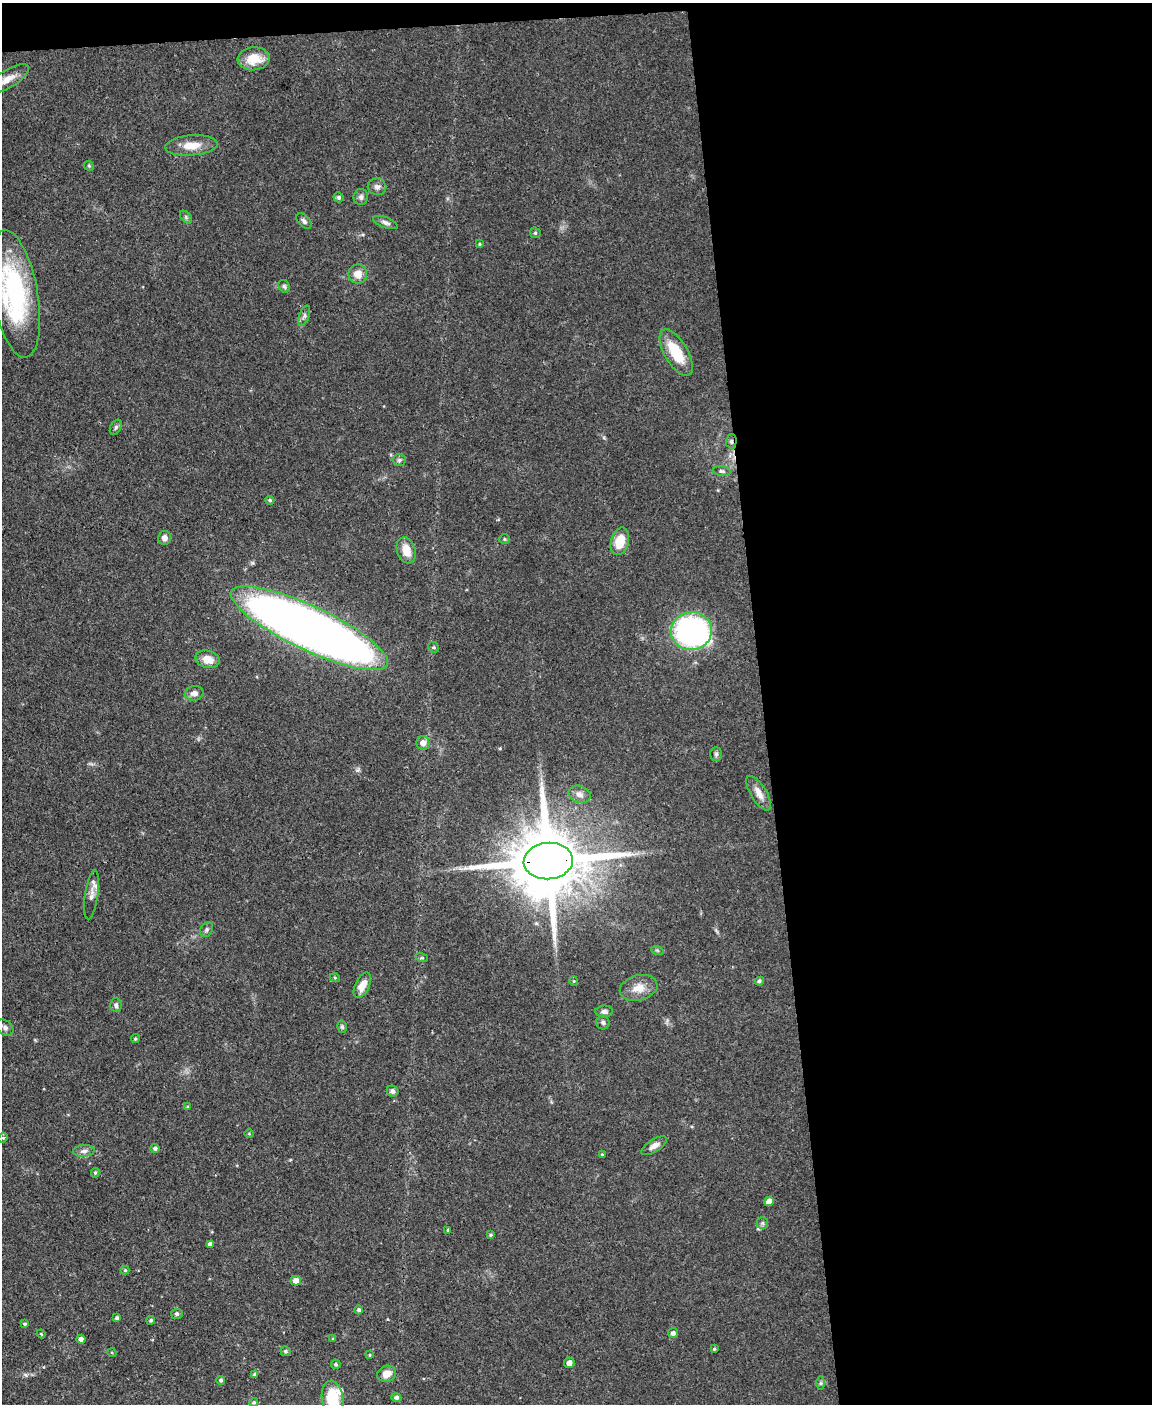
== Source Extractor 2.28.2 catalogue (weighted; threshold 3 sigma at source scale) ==
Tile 4 of 4 x 3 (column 4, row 1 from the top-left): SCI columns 3449-4598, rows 3042-4443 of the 4599 x 4572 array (HDU 1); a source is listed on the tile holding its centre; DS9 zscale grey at full resolution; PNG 1154 x 1406 px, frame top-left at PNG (2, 3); each listed source drawn as its Kron ellipse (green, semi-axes under 4 px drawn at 4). Shown black and unused: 35% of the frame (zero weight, under 3 of 4 exposures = <1% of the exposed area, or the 3 px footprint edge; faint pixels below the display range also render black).
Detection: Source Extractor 2.28.2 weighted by HDU 2 'WHT'; one run over the whole footprint, this tile lists its part. Background 0.142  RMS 0.0052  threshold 0.0234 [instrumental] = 3 sigma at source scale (4.5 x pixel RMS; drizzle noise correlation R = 1.50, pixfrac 1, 0.05/0.05 arcsec/px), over >= 5 px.
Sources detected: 94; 2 inside a brighter object's white glare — neither listed nor drawn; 3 inside a brighter listed object's ellipse — not listed separately; the other 89 listed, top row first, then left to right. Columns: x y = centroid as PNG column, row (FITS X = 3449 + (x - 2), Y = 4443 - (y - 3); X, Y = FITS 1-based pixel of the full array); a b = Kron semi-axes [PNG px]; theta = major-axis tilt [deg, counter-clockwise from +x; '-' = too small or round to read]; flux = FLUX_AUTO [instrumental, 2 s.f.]
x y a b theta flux
254 59 16 11 5 10
7 79 24 9 31 6.1
191 145 26 10 4 8.3
89 166 5 4 - 0.66
377 187 9 8 - 2.3
339 197 5 5 - 1
361 197 8 7 - 1.7
186 217 7 4 -47 1.1
304 221 9 5 -46 1.5
385 223 13 5 -20 1.9
535 233 6 5 - 0.74
479 244 4 3 - 0.64
358 274 9 9 - 6
284 286 7 5 -57 1.1
15 294 65 22 -80 66
304 316 11 5 70 1.5
676 353 26 11 -60 17
116 427 8 5 61 1.1
731 441 7 5 88 1.1
399 460 7 5 2 1.1
722 471 9 5 -6 1.1
270 500 4 4 - 0.87
165 538 7 6 - 2.8
504 539 5 4 - 0.68
620 541 14 9 74 11
406 550 13 9 -71 7.6
309 628 86 22 -25 710
691 631 20 19 - 110
434 647 6 5 - 0.86
207 659 12 8 -14 6.4
194 693 9 7 11 2.6
423 743 7 6 - 3.5
716 754 7 5 89 1.1
759 793 20 8 -59 4.9
579 794 11 8 -20 2.8
548 861 24 18 5 6100
92 895 25 6 82 3.5
207 930 8 6 56 1.2
657 950 6 4 -19 0.74
422 958 6 4 -17 0.68
335 978 5 3 - 0.51
574 981 4 4 - 0.54
759 981 4 4 - 1.1
362 985 13 7 64 5.8
639 988 19 12 15 6.9
116 1005 7 5 -87 1.3
604 1011 9 6 2 1.8
603 1022 7 6 - 1.3
342 1027 6 4 -74 0.92
5 1028 9 6 -42 1.9
135 1039 4 4 - 0.84
393 1091 6 5 - 1.7
188 1107 3 3 - 0.61
249 1134 5 3 - 0.5
3 1138 5 4 - 0.62
654 1146 14 6 32 3.1
155 1148 5 4 - 1.5
84 1151 11 6 5 2.3
602 1154 4 3 - 0.46
95 1173 5 4 - 0.71
769 1201 5 4 - 5.4
762 1223 6 5 - 1
448 1230 4 3 - 0.58
490 1235 4 4 - 0.76
210 1244 4 4 - 1.8
125 1270 4 4 - 0.68
296 1281 5 5 - 4.2
359 1310 4 4 - 1.2
177 1314 6 5 - 1.4
117 1318 4 4 - 1.1
151 1320 4 4 - 0.93
25 1324 4 3 - 0.73
673 1333 5 5 - 2
41 1334 4 3 - 0.59
81 1339 4 4 - 2.5
333 1339 4 3 - 0.63
714 1349 3 3 - 0.66
285 1351 5 5 - 1.1
112 1353 4 3 - 0.44
369 1355 4 3 - 0.54
569 1363 5 5 - 2.5
336 1364 5 5 - 0.95
387 1374 10 8 21 5.1
255 1375 4 4 - 0.9
221 1380 4 4 - 1.1
821 1383 7 4 90 0.9
396 1397 5 4 - 1.5
333 1399 18 10 -83 20
254 1402 4 4 - 0.94
Overlapping masked pixels (flux is a lower limit): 3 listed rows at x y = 731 441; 309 628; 548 861
Isophote crosses this tile's border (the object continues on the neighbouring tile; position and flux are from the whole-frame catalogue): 2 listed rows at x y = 15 294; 333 1399